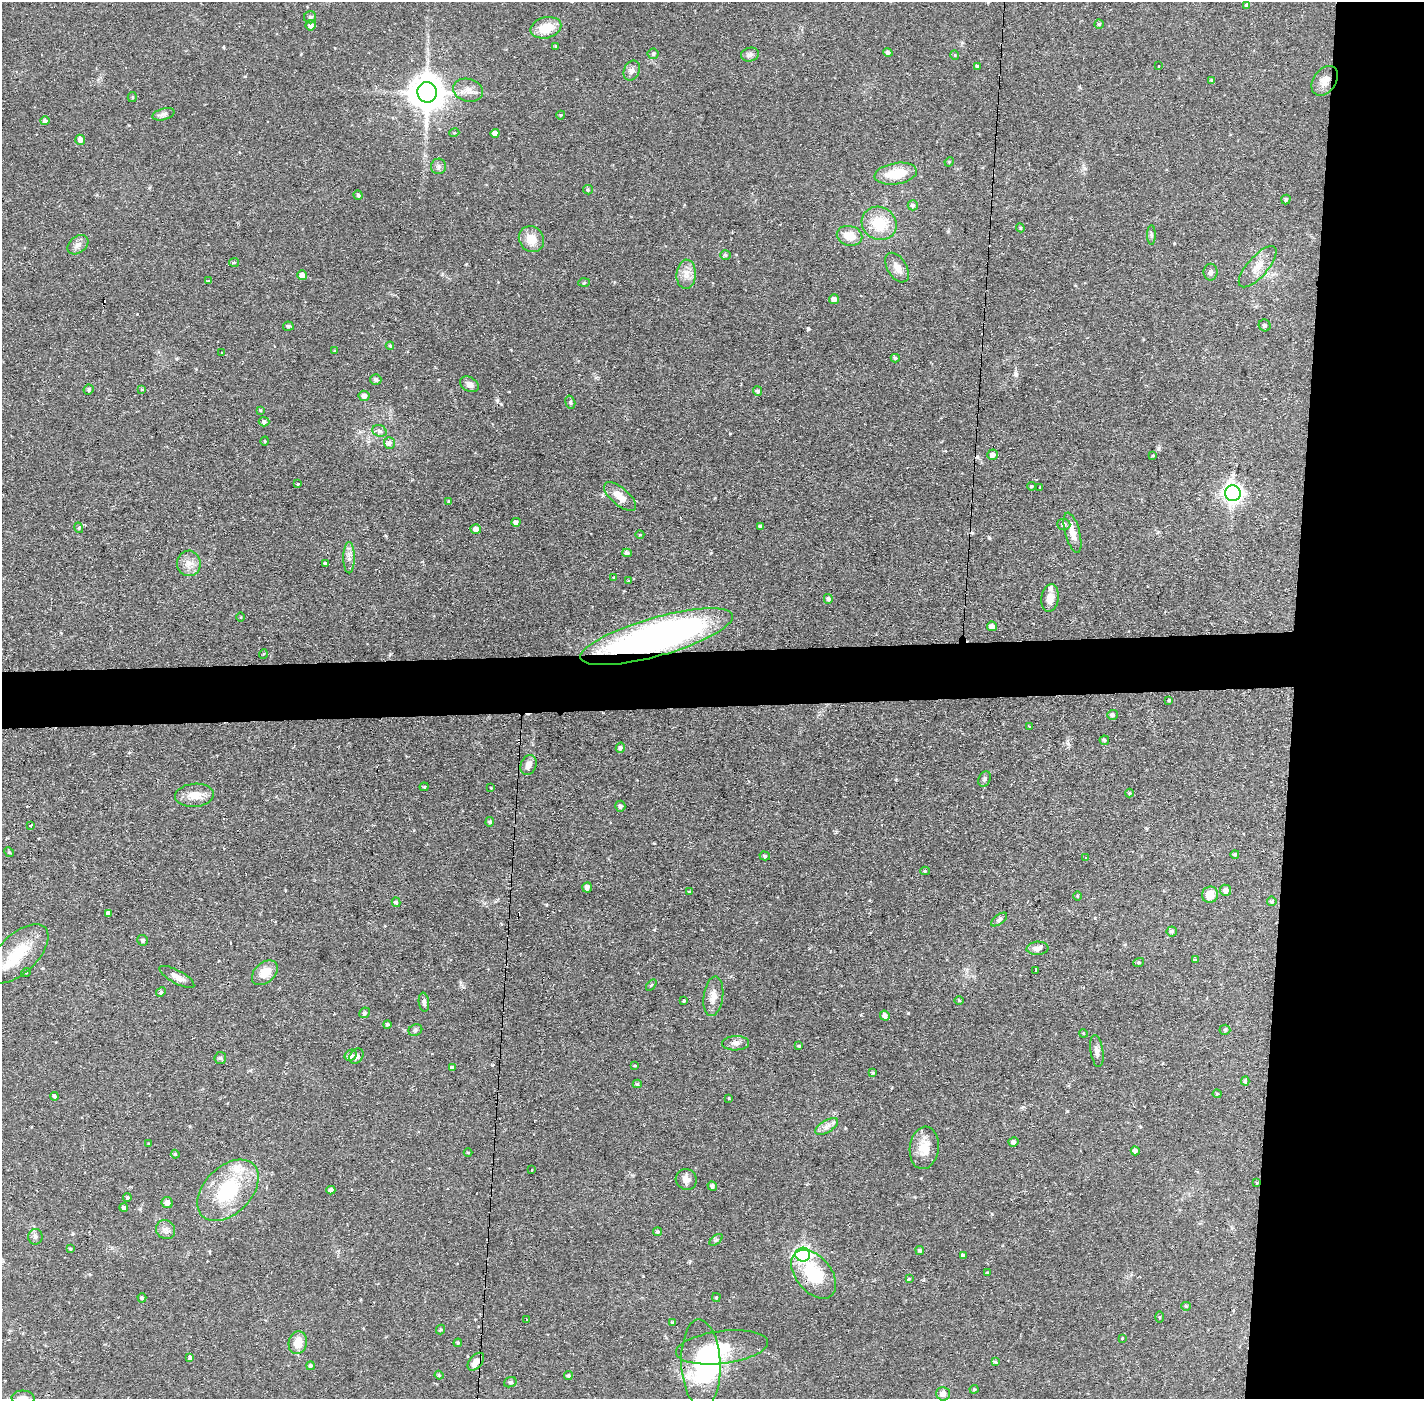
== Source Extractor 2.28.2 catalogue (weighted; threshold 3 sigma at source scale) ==
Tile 6 of 3 x 3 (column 3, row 2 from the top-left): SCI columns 2846-4267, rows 1451-2847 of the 4267 x 4298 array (HDU 1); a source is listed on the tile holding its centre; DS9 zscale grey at full resolution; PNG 1426 x 1401 px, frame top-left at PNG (2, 2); each listed source drawn as its Kron ellipse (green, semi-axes under 4 px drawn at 4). Shown black and unused: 13% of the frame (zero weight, under 2 of 3 exposures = <1% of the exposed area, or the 3 px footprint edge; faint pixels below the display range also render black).
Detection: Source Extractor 2.28.2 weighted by HDU 2 'WHT'; one run over the whole footprint, this tile lists its part. Background 0.0915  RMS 0.0065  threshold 0.0291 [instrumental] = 3 sigma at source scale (4.5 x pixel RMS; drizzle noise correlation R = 1.50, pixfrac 1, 0.05/0.05 arcsec/px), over >= 5 px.
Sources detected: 215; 2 inside a brighter object's white glare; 5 cosmic-ray / hot-pixel residue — neither listed nor drawn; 3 inside a brighter listed object's ellipse — not listed separately; the other 205 listed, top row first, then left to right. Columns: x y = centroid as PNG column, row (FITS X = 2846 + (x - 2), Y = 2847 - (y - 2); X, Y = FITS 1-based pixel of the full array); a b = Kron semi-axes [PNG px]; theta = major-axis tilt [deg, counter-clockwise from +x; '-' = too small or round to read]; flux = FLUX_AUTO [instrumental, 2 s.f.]
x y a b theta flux
1246 5 3 3 - 3.6
310 17 6 6 - 1.3
1099 24 4 4 - 0.96
311 25 5 5 - 2.9
546 28 15 10 15 13
555 46 4 4 - 0.72
888 52 5 4 - 1.6
653 54 5 5 - 0.96
750 55 9 7 15 2.2
955 55 5 4 - 0.7
977 66 4 3 - 1
1159 66 3 2 - 0.52
632 71 10 7 65 3.1
1212 80 4 3 - 0.9
1325 81 16 11 54 5.9
468 90 15 11 -17 5.8
427 92 10 9 - 1400
132 97 5 4 - 0.86
164 114 11 5 16 2.1
561 115 4 3 - 0.48
45 121 4 4 - 1.7
454 133 5 3 - 0.56
495 133 4 4 - 3.6
80 140 5 4 - 3.1
949 162 5 4 - 0.61
438 166 8 7 - 1.9
896 174 21 10 9 16
588 190 5 4 - 0.79
358 195 4 4 - 0.92
1286 199 5 4 - 1.2
913 205 5 5 - 1.6
879 223 18 16 -31 20
1020 228 4 4 - 0.76
1151 235 10 4 -90 1.3
850 236 13 10 -13 8.7
531 239 13 12 - 9.1
78 245 12 8 39 3.3
725 255 5 4 - 1.2
234 262 5 4 - 0.9
1258 267 26 10 49 8.4
897 268 16 9 -59 5
1211 272 8 7 - 1.8
686 274 15 9 87 5.5
302 275 5 5 - 4
208 281 4 3 - 0.75
584 283 6 4 5 0.78
834 299 5 5 - 3.6
1265 325 6 5 - 1.5
288 326 5 4 - 1.5
390 346 4 4 - 0.65
335 351 4 3 - 0.72
221 353 3 2 - 0.88
895 358 4 4 - 1
376 379 5 5 - 1.2
469 384 10 7 -29 2.6
142 389 4 3 - 0.57
89 390 5 5 - 1
758 391 5 4 - 1.5
364 396 5 5 - 2.8
570 402 7 4 -73 1
260 410 4 4 - 0.54
264 422 5 5 - 1.6
379 431 7 5 -21 1.6
265 441 4 3 - 0.55
389 443 6 5 - 2.3
993 455 5 5 - 3.1
1153 455 4 4 - 0.66
298 484 4 3 - 0.6
1031 486 4 3 - 0.84
1040 487 3 3 - 0.99
1233 493 8 8 - 280
620 497 20 8 -40 8.7
448 501 3 3 - 0.52
516 522 4 4 - 2.2
1064 524 6 5 - 2.4
761 526 4 4 - 1.3
79 528 5 3 - 0.67
476 529 5 5 - 3.4
1072 533 20 7 -75 6.1
640 535 4 3 - 0.51
627 553 5 4 - 2.3
349 558 16 5 -90 3.5
189 563 13 11 -89 5.8
325 563 3 3 - 0.9
614 577 4 2 - 0.46
628 581 4 3 - 0.6
1050 598 14 8 82 5.3
828 599 5 4 - 1.6
240 617 4 3 - 0.51
992 626 5 4 - 2.9
657 637 79 19 16 280
263 654 5 3 - 0.52
1169 700 3 3 - 1.3
1112 715 5 5 - 1.4
1030 727 3 3 - 0.69
1104 740 5 4 - 1.2
620 748 5 4 - 1.5
528 765 10 7 65 3.7
984 779 8 6 65 1.4
424 787 4 4 - 0.65
491 788 3 3 - 0.47
1129 793 4 4 - 0.62
194 795 19 11 4 8.5
620 806 5 5 - 1.5
490 822 5 4 - 1.5
31 825 3 3 - 1.4
9 852 5 4 - 0.7
1235 854 4 4 - 1
765 856 5 4 - 1.1
1086 858 4 3 - 0.7
925 871 5 4 - 0.82
587 887 5 4 - 2.7
1226 890 6 5 - 3.4
689 892 4 3 - 0.89
1210 895 8 8 - 9.4
1077 896 5 3 - 0.57
1272 901 5 5 - 1.3
396 902 5 4 - 1.3
108 913 4 4 - 2.8
999 920 9 4 37 1.3
1172 931 5 5 - 1.3
142 940 5 5 - 1.2
1037 948 11 6 4 3.1
18 954 38 19 44 24
1195 960 4 3 - 0.88
1139 962 5 3 - 0.69
1035 971 3 3 - 1.4
26 972 5 3 - 0.6
265 973 15 10 42 9.5
177 977 20 6 -29 4.7
651 985 6 3 53 0.66
161 992 5 4 - 0.8
713 996 20 9 82 6.3
684 1001 3 3 - 1.4
959 1001 4 3 - 0.56
424 1002 9 5 -83 1.6
364 1013 5 5 - 1.5
885 1016 5 4 - 2.9
387 1024 4 4 - 1
415 1030 7 5 23 1.4
1225 1030 5 5 - 0.84
1083 1033 4 3 - 0.57
736 1043 13 7 1 3.1
799 1046 3 3 - 0.62
1097 1051 16 6 -82 3
351 1055 6 5 - 3.1
356 1056 8 6 52 2.3
220 1058 6 6 - 1.2
635 1066 4 2 - 0.58
452 1068 4 4 - 2
873 1073 4 3 - 0.94
1245 1081 4 4 - 1.1
637 1084 4 4 - 0.91
1217 1094 4 4 - 0.68
54 1096 4 4 - 1.1
729 1098 4 3 - 0.51
827 1126 13 6 31 3.3
1013 1142 5 4 - 2.1
149 1144 4 3 - 0.65
924 1148 21 14 82 11
1135 1151 4 4 - 1.8
468 1152 4 3 - 0.55
175 1154 4 4 - 0.75
532 1170 3 2 - 0.72
686 1179 11 10 - 4
1257 1183 4 3 - 0.65
712 1186 5 4 - 1.7
228 1190 36 23 45 44
331 1190 4 4 - 2.3
127 1198 4 3 - 0.91
167 1203 6 5 - 2.9
124 1207 4 4 - 1.4
166 1230 10 9 - 3.2
657 1232 4 4 - 1
35 1237 8 7 - 2
716 1240 8 4 36 1.1
70 1249 4 3 - 0.7
920 1250 4 4 - 0.94
803 1255 7 7 - 170
963 1255 3 3 - 1.1
988 1273 4 3 - 0.68
814 1274 28 17 -50 28
909 1279 4 4 - 0.78
716 1297 4 4 - 0.83
142 1298 5 4 - 1
1186 1306 5 4 - 0.9
1160 1317 5 3 - 0.59
527 1320 3 2 - 0.61
673 1322 4 3 - 1.3
441 1330 5 4 - 0.77
1122 1338 3 2 - 0.93
298 1343 11 9 77 8.7
458 1343 4 3 - 0.67
722 1347 46 16 7 28
190 1358 4 3 - 9.6
476 1362 10 6 49 5.5
995 1362 4 3 - 1.2
701 1364 44 19 -87 58
311 1366 4 4 - 1.1
439 1375 4 4 - 0.86
568 1376 4 4 - 1.1
510 1382 6 5 - 1
974 1389 4 4 - 0.67
943 1394 7 6 - 4.3
23 1398 11 7 -3 3.4
Overlapping masked pixels (flux is a lower limit): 5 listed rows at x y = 657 637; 351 1055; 1257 1183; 814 1274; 476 1362
Isophote crosses this tile's border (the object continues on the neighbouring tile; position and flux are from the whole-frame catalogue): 2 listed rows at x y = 943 1394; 23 1398
Unlisted compact peaks at least as high as the median listed source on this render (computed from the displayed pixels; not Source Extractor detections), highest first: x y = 808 329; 908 1013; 989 538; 497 400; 1016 375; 546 905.